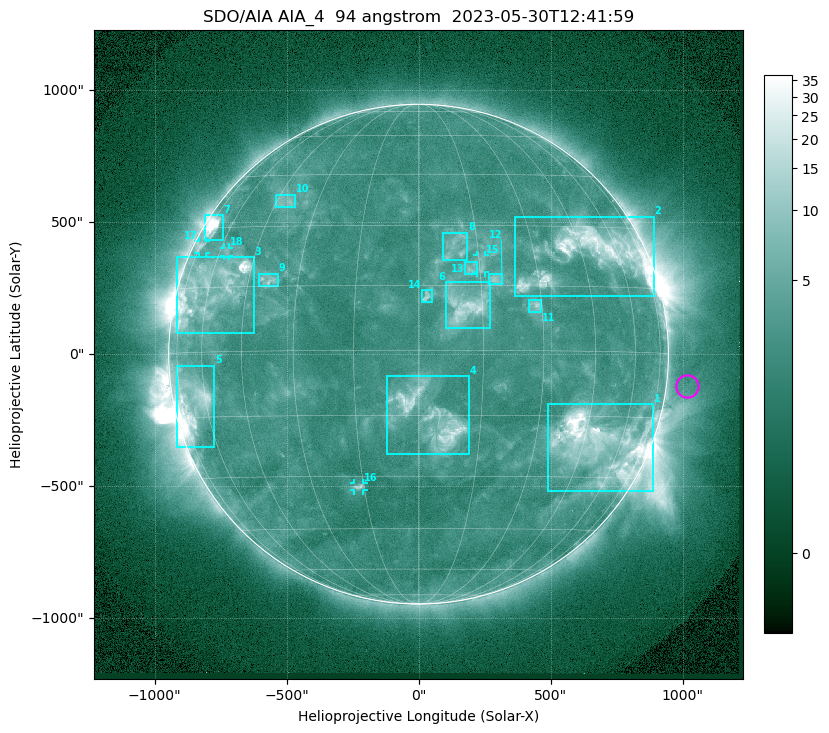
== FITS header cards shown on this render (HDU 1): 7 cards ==
TELESCOP= 'SDO/AIA '           / For AIA: SDO/AIA
INSTRUME= 'AIA_4   '           / For AIA: AIA_ATA1, AIA_ATA2, AIA_ATA3 or AIA_AT
WAVELNTH=                   94 / [angstrom] Wavelength
WAVEUNIT= 'angstrom'           / Wavelength unit: angstrom
DATE-OBS= '2023-05-30T12:41:59.122' / [ISO] Date when observation started; ISO 8
CTYPE1  = 'HPLN-TAN'           / CTYPE1: HPLN
CTYPE2  = 'HPLT-TAN'           / CTYPE2: HPLT

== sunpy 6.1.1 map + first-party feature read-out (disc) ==
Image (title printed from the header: SDO/AIA AIA_4  94 angstrom  2023-05-30T12:41:59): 1024 x 1024 px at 2.4 arcsec/px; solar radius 947 arcsec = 394 px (full disc in frame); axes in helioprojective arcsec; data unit not stated in the header (colour bar unlabelled)
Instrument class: DISC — disc imager (sunpy class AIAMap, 94 A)
Bright regions (active regions / flare kernels): reference = the median radial profile (limb darkening/brightening removed); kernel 9 px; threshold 5 sigma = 3.78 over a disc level ~2.54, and >= 1.15x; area >= 12 px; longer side >= 9 px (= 22 arcsec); searched inside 0.97 R_sun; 18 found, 18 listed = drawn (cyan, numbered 1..; 4 of them under ~33 arcsec drawn as corner ticks so the feature stays visible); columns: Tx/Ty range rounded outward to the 5 arcsec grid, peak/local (2 s.f.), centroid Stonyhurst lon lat
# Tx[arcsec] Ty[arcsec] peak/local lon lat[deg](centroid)
1 490..890 -520..-190 29 +50 -22
2 365..890 220..520 9.9 +48 +23
3 -915..-625 80..370 14 -59 +15
4 -120..190 -380..-85 8.2 +3 -16
5 -920..-775 -350..-40 12 -66 -11
6 100..270 100..275 6.6 +11 +10
7 -810..-740 435..525 15 -70 +30
8 90..185 355..460 3.3 +9 +24
9 -605..-530 255..305 4.3 -39 +17
10 -540..-465 560..605 3.3 -42 +37
11 415..465 160..205 4.6 +28 +10
12 265..320 265..305 4.5 +19 +17
13 175..220 300..350 3.6 +13 +19
14 15..50 200..245 4.3 +2 +12
15 220..255 310..375 3.5 +16 +20
16 -245..-205 -515..-490 4.1 -16 -33
17 -835..-805 385..430 3.5 -72 +25
18 -740..-715 370..405 2.9 -57 +24
Off-limb structures (1.02-1.3 R_sun): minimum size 162 px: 2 found; the strongest spans PA ~225..305 deg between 1.02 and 1.3 R_sun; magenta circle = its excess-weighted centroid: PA ~265 deg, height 1.08 R_sun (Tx ~1015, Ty ~-120 arcsec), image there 1.5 x the reference